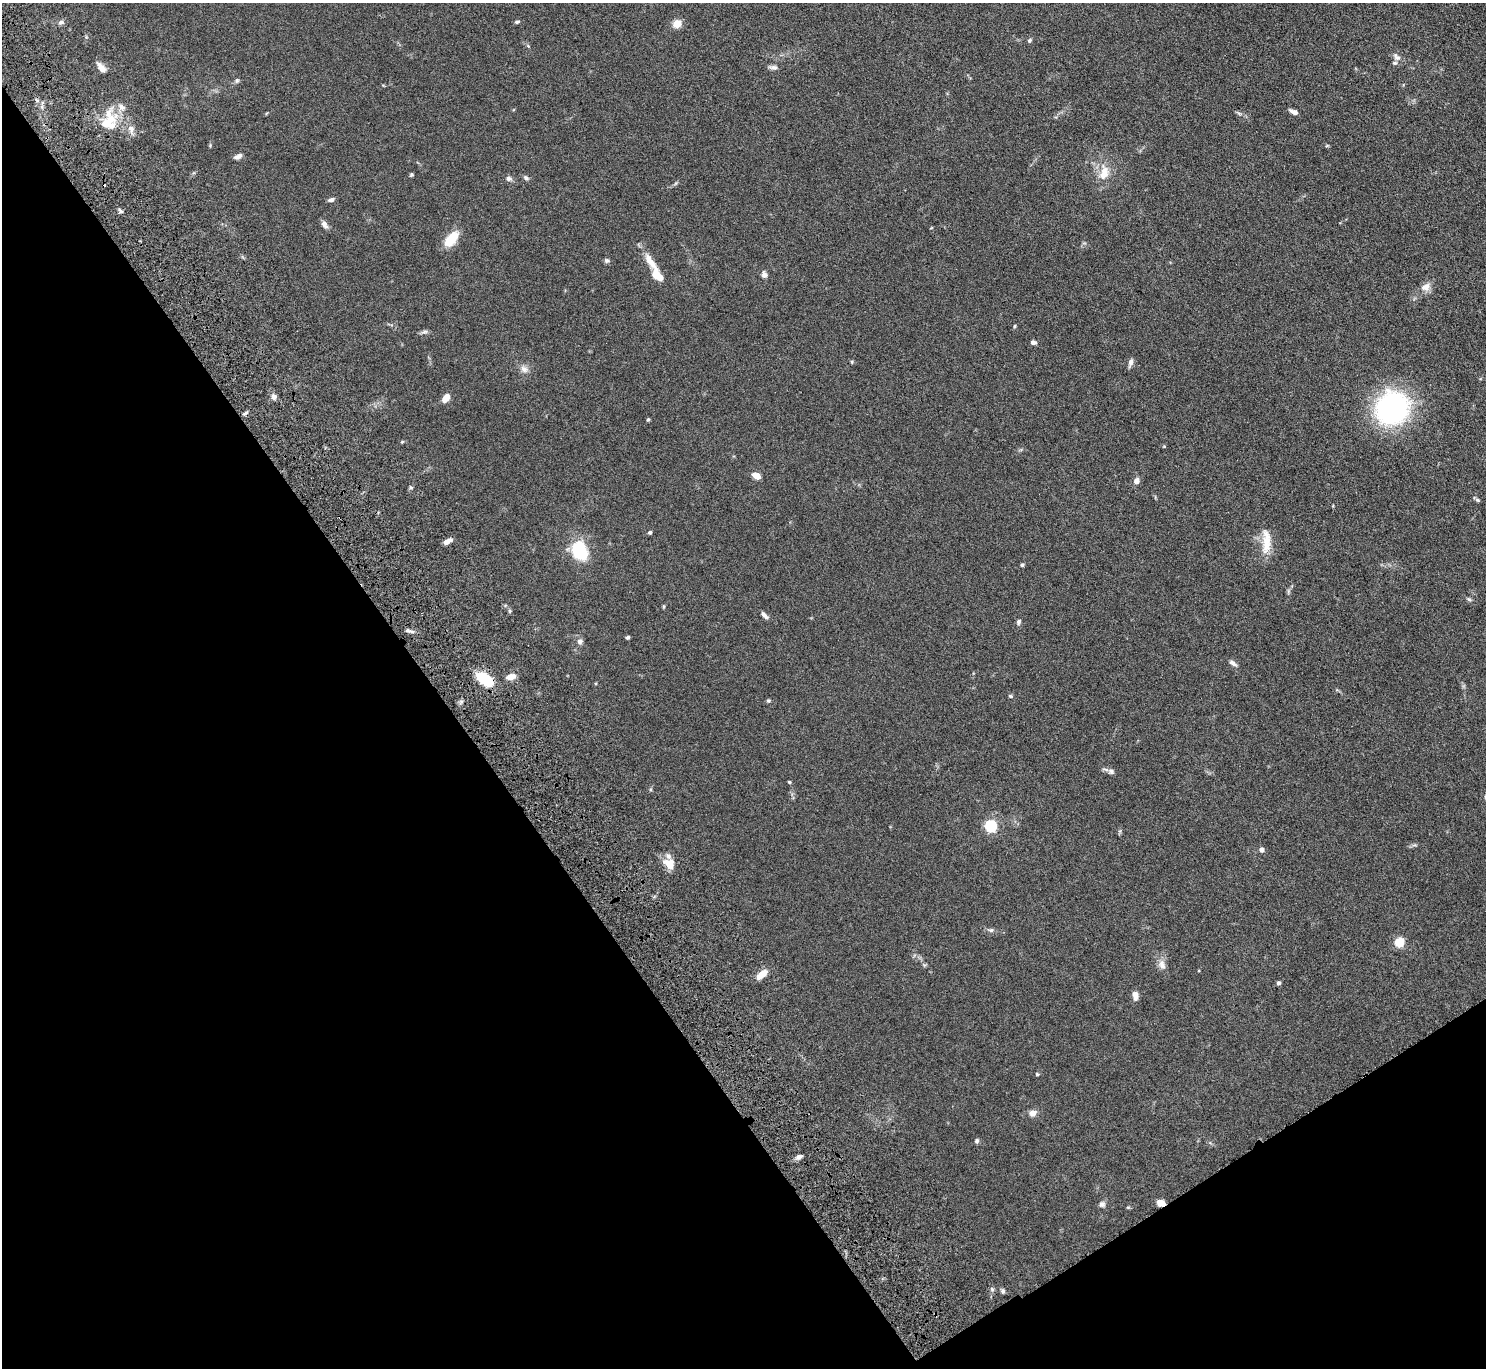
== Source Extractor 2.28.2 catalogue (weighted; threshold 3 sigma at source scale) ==
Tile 14 of 4 x 4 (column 2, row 4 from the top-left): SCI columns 1536-3019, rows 193-1558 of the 6037 x 5985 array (HDU 1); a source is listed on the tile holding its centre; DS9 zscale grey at full resolution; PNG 1488 x 1370 px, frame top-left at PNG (2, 3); no overlay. Shown black and unused: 34% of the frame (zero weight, under 4 of 8 exposures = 3% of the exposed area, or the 3 px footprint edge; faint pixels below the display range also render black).
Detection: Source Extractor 2.28.2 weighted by HDU 2 'WHT'; one run over the whole footprint, this tile lists its part. Background 0.0883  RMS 0.0051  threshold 0.021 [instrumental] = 3 sigma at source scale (4.09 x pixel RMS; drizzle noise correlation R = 1.36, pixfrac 0.8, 0.05/0.05 arcsec/px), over >= 5 px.
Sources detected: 85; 2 cosmic-ray / hot-pixel residue — not listed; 5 inside a brighter listed object's ellipse — not listed separately; the other 78 listed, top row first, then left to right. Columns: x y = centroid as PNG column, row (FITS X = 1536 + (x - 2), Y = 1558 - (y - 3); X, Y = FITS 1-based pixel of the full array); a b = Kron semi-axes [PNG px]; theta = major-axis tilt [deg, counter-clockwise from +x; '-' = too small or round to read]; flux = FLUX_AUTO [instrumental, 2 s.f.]
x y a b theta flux
61 22 8 6 12 1.4
517 22 7 4 13 0.72
677 23 5 5 - 16
1029 41 6 5 - 0.81
528 46 4 4 - 0.47
1397 57 12 8 -43 2
101 67 16 7 -56 3
774 67 11 5 -7 1.6
237 81 7 6 - 0.86
1294 112 9 4 -22 2.3
110 120 19 18 - 13
131 129 10 9 - 2.8
1327 146 6 4 2 0.48
238 156 10 5 28 1.9
1104 172 24 13 77 7.9
411 175 4 4 - 0.65
509 178 7 6 - 1.5
526 178 8 5 -30 1.1
331 200 8 5 20 1.3
120 211 10 3 -40 0.91
324 224 10 7 -53 2
451 239 19 10 50 10
607 261 7 6 - 0.93
650 261 27 9 -56 7
657 275 12 8 -47 7.6
764 275 9 7 -72 1.6
1426 287 11 10 - 3.5
1015 326 5 3 - 0.47
425 332 8 5 18 1.1
1033 342 6 5 - 1.6
852 362 6 3 -72 0.47
1130 362 10 5 75 1.8
524 369 11 9 -39 2.5
274 397 7 6 - 2.1
446 398 9 6 57 4.2
1392 408 36 32 38 79
648 419 4 3 - 0.61
1164 446 5 3 - 0.34
756 476 7 5 -26 4.7
1136 481 7 6 - 2.2
411 488 6 4 -1 0.62
1477 500 6 5 - 0.69
650 532 4 4 - 0.97
447 541 9 4 26 2.7
1266 541 35 10 -90 8.4
580 551 16 12 -64 27
1022 565 4 4 - 0.8
1469 599 6 5 - 0.77
664 606 5 3 - 0.51
764 615 10 4 -43 1.8
1018 622 7 5 70 1
408 631 7 6 - 1.1
628 637 4 4 - 0.72
580 641 8 7 - 1.6
1233 663 10 5 -34 1.7
511 677 12 7 13 3.1
484 679 14 7 -36 30
1010 696 6 4 -27 0.66
768 701 5 5 - 0.68
1111 771 8 7 - 1.4
789 782 4 3 - 0.61
991 826 5 5 - 59
1261 850 5 5 - 2
669 864 16 12 -34 5.8
991 930 7 5 2 1
1399 942 5 5 - 23
1162 964 14 9 -74 3
762 974 13 6 38 5.8
1278 983 4 4 - 1.1
1135 996 10 6 -86 2.6
1037 1074 4 4 - 0.51
1032 1113 8 7 - 2.8
976 1141 6 5 - 0.88
799 1156 7 5 26 1.6
1161 1203 6 5 - 5.2
1102 1204 8 8 - 1.5
992 1289 7 4 -46 0.75
1003 1291 6 5 - 0.88
Overlapping masked pixels (flux is a lower limit): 1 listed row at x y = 1161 1203